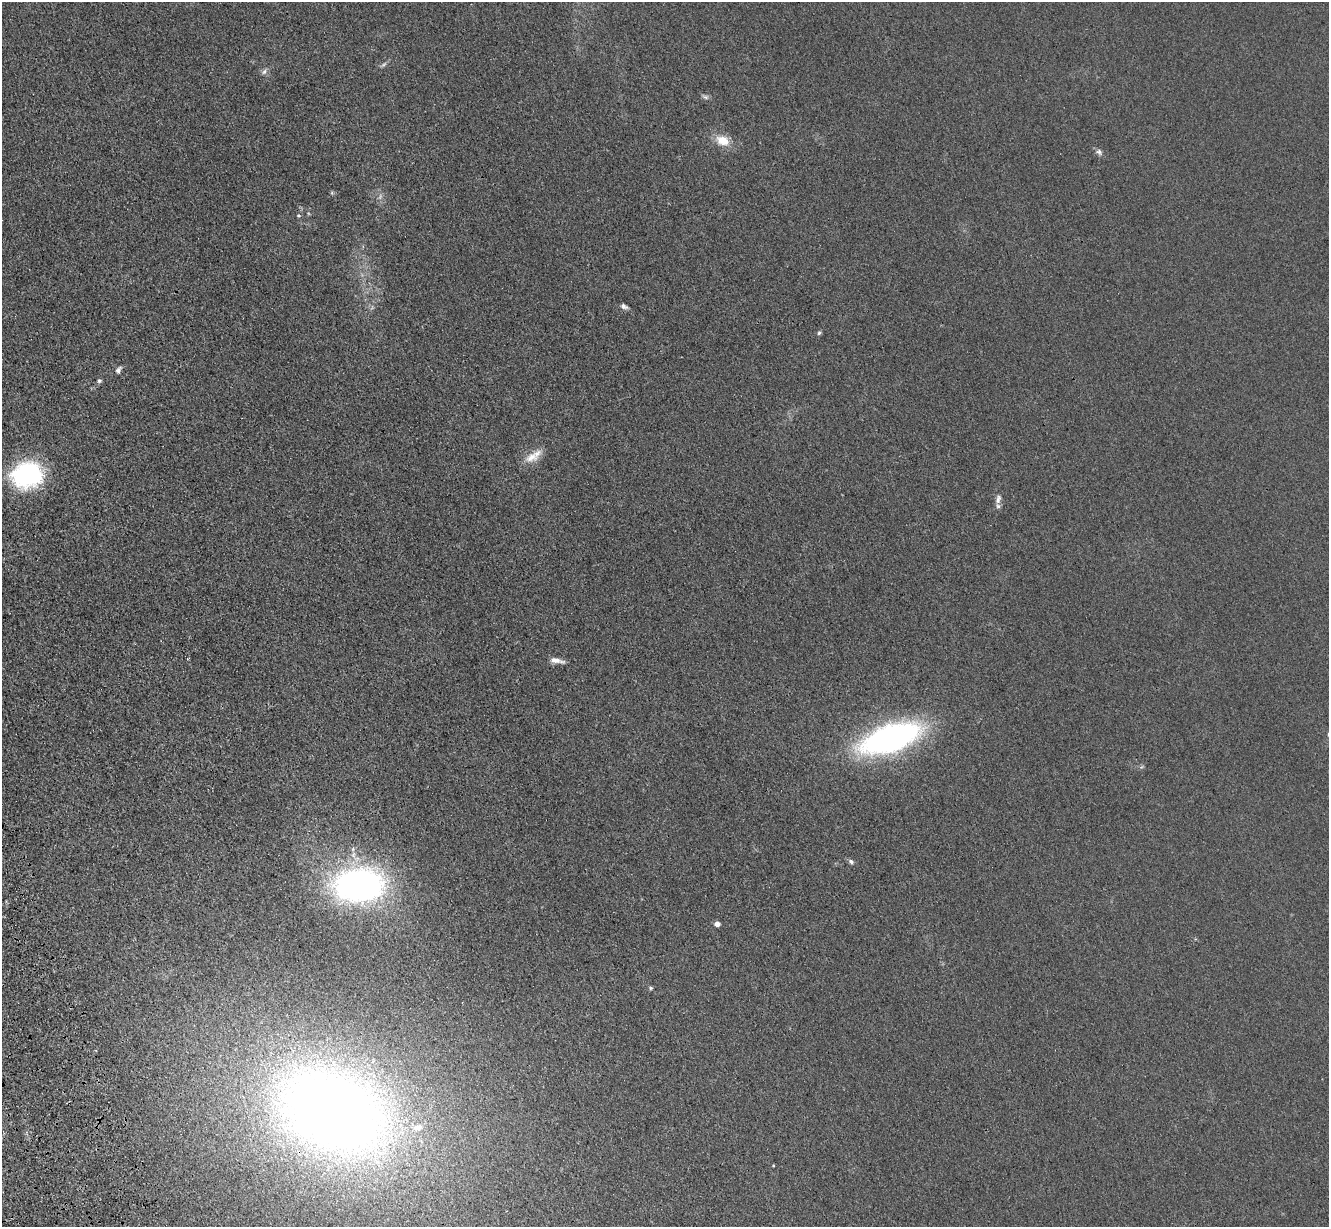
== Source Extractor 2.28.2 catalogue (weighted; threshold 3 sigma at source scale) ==
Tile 7 of 4 x 4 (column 3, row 2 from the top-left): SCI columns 2769-4095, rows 2648-3872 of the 5535 x 5417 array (HDU 1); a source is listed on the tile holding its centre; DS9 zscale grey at full resolution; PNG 1331 x 1229 px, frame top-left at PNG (2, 2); no overlay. Shown black and unused: <1% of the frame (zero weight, under 3 of 4 exposures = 6% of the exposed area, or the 3 px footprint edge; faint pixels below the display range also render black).
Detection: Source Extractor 2.28.2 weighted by HDU 2 'WHT'; one run over the whole footprint, this tile lists its part. Background 0.0347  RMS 0.0061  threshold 0.0274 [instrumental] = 3 sigma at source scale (4.5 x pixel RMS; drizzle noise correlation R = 1.50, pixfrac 1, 0.05/0.05 arcsec/px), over >= 5 px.
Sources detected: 23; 2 too faint to see at this stretch — not listed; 2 inside a brighter listed object's ellipse — not listed separately; the other 19 listed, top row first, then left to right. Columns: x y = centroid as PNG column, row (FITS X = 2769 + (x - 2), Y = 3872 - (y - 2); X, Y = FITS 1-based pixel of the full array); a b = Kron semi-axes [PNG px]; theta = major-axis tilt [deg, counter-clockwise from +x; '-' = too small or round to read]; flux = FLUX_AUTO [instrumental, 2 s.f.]
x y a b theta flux
264 72 8 5 62 1.7
705 97 10 5 -25 1.5
723 140 15 10 -21 10
1099 152 9 7 -59 1.9
299 215 6 4 -2 0.78
624 306 10 6 -23 2.1
819 333 6 5 - 1
118 370 8 5 68 1.9
99 381 6 5 - 1.1
531 457 20 13 23 7.9
27 475 35 28 11 66
998 499 13 8 74 3.2
556 660 19 6 -10 4
890 738 47 20 19 220
851 861 7 6 - 1.4
359 885 49 32 3 190
717 924 4 4 - 5.4
651 988 6 4 -1 0.88
335 1111 124 79 -21 730
Overlapping masked pixels (flux is a lower limit): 1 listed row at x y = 335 1111